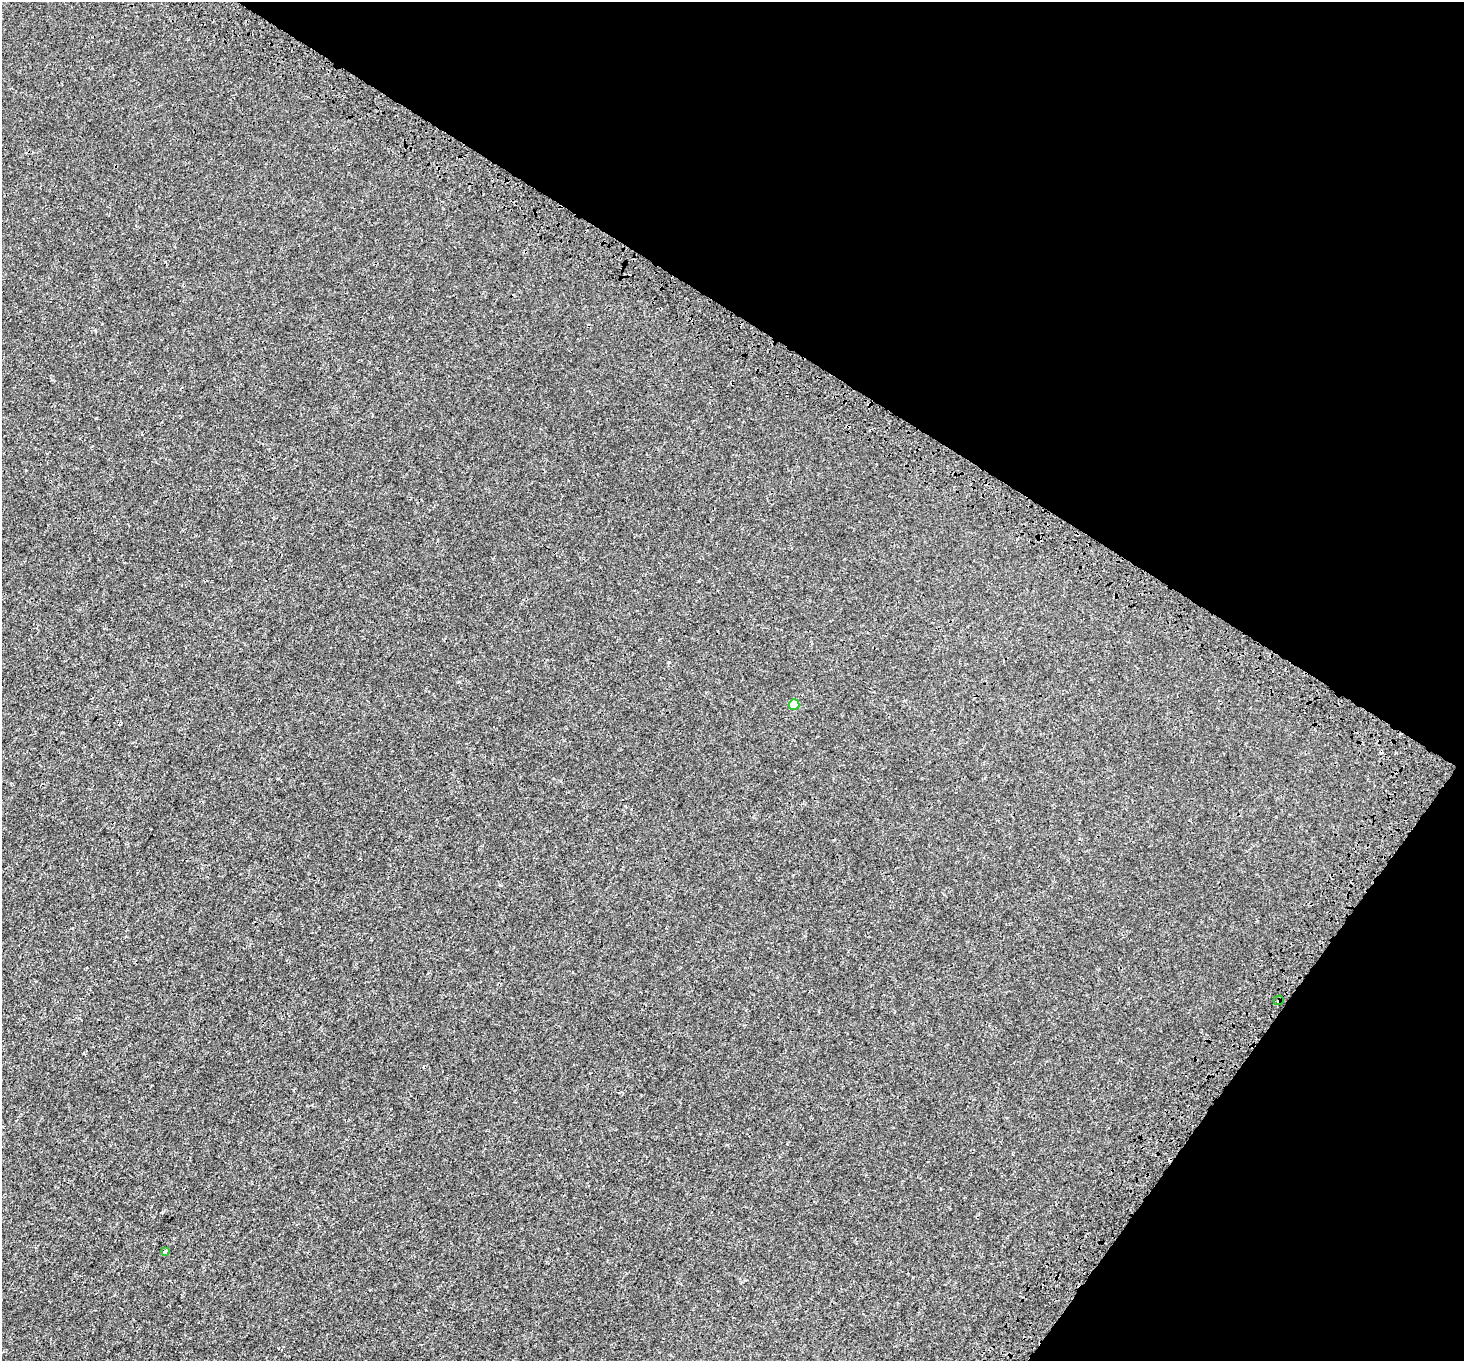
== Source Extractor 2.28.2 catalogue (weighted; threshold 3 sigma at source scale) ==
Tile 8 of 4 x 4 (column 4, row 2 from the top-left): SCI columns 4516-5977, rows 3054-4412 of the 6113 x 6170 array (HDU 1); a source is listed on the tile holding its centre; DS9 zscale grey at full resolution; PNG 1466 x 1363 px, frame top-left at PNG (2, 2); each listed source drawn as its Kron ellipse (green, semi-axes under 4 px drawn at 4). Shown black and unused: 31% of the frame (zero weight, under 3 of 4 exposures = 9% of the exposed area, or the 3 px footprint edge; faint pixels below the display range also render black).
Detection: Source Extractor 2.28.2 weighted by HDU 2 'WHT'; one run over the whole footprint, this tile lists its part. Background 0.00138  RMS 0.0014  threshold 0.00615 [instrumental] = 3 sigma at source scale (4.5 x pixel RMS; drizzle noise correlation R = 1.50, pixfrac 1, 0.0396/0.0396 arcsec/px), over >= 5 px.
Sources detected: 4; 1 cosmic-ray / hot-pixel residue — neither listed nor drawn; the other 3 listed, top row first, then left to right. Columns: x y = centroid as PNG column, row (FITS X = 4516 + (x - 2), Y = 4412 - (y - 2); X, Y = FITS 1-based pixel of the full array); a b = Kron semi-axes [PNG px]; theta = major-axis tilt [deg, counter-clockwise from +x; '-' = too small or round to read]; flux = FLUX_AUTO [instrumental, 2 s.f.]
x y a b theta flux
794 704 5 5 - 2.6
1279 1000 5 4 - 0.18
165 1252 3 3 - 1.5
Overlapping masked pixels (flux is a lower limit): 1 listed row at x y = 1279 1000